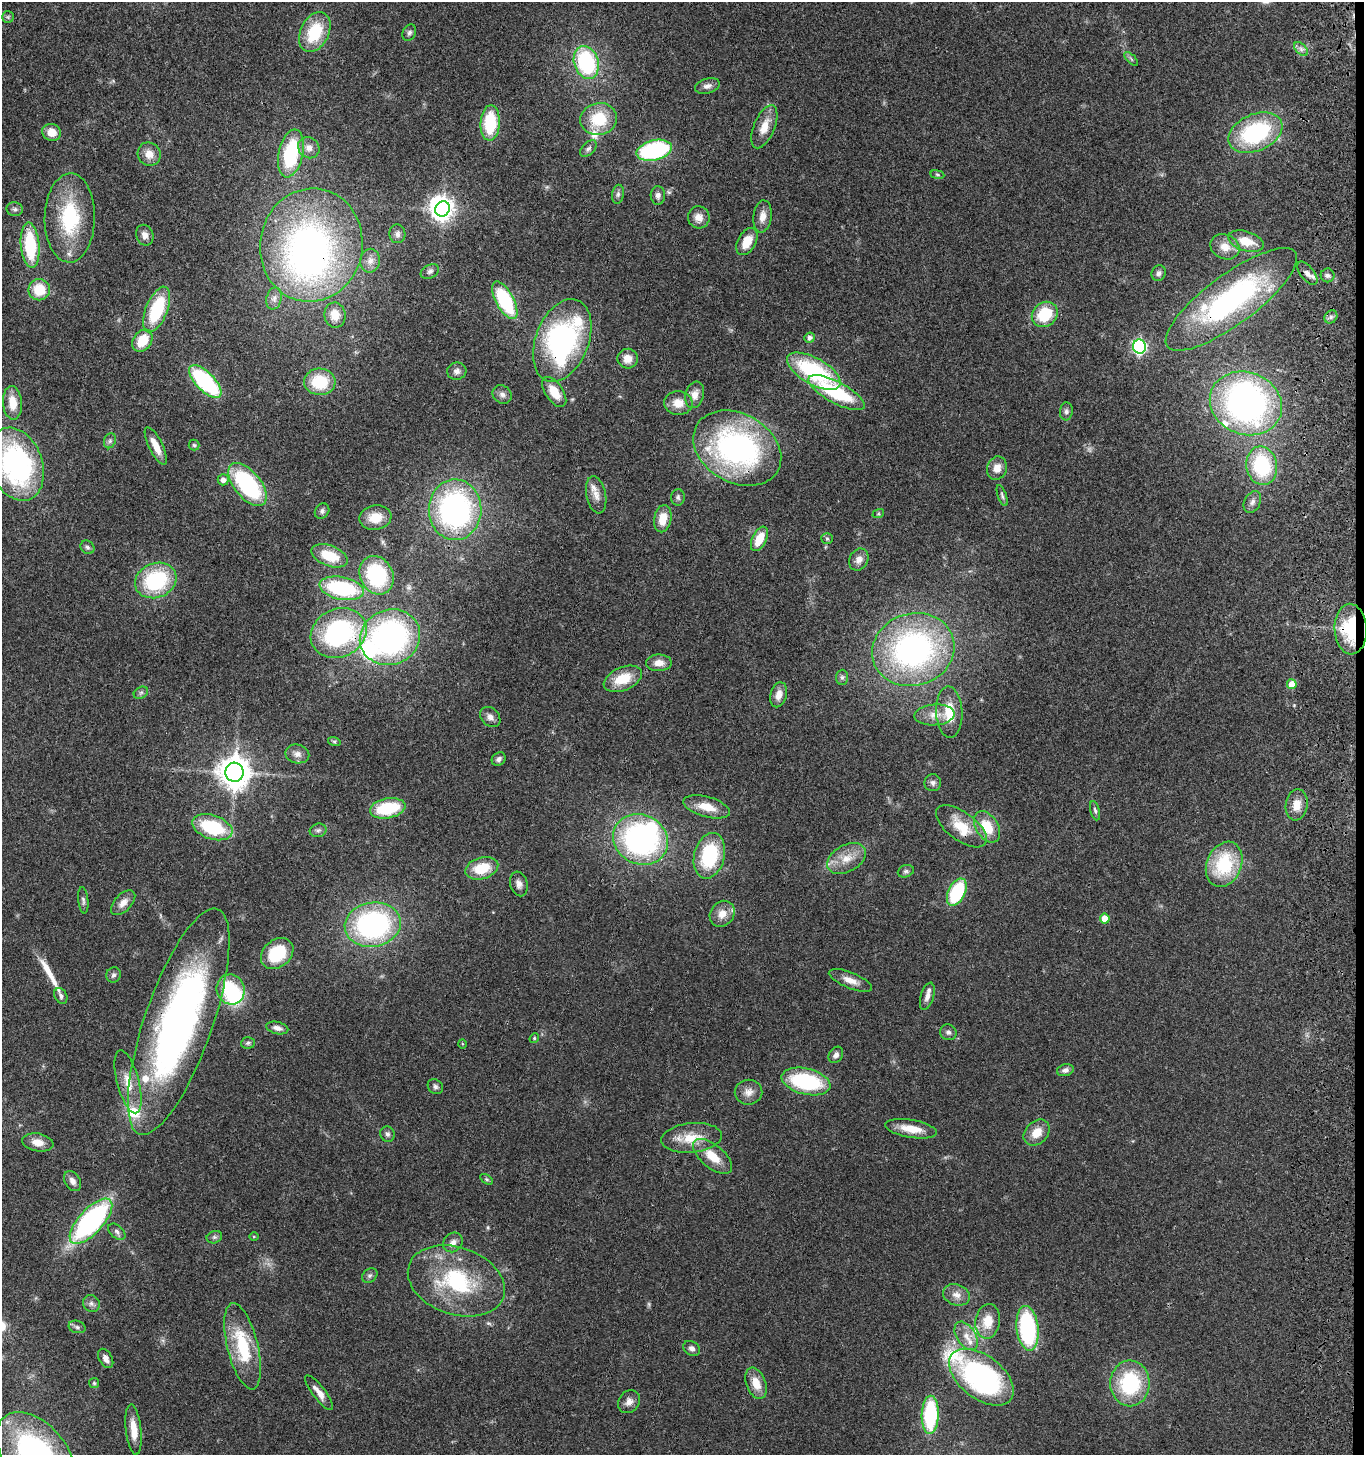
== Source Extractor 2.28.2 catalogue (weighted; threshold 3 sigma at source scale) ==
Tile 6 of 3 x 3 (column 3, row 2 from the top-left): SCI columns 2975-4336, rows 1612-3064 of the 4678 x 4675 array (HDU 1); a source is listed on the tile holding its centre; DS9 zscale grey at full resolution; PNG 1366 x 1457 px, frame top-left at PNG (2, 2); each listed source drawn as its Kron ellipse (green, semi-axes under 4 px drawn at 4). Shown black and unused: <1% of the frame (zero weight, under 3 of 4 exposures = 13% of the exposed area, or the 3 px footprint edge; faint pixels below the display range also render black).
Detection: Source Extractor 2.28.2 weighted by HDU 2 'WHT'; one run over the whole footprint, this tile lists its part. Background 0.119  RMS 0.0069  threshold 0.0312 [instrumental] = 3 sigma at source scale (4.5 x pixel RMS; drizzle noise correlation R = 1.50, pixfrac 1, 0.05/0.05 arcsec/px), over >= 5 px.
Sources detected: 195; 1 too faint to see at this stretch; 5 inside a brighter object's white glare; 1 long thin detection or spike segment (spike, bleed or trail) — neither listed nor drawn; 10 inside a brighter listed object's ellipse — not listed separately; the other 178 listed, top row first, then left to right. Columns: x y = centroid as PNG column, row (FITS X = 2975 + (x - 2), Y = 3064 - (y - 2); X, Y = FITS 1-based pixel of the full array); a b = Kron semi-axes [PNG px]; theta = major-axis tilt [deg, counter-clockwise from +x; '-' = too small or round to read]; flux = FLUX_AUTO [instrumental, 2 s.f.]
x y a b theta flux
8 17 6 6 - 1.2
315 32 21 14 63 31
409 33 8 6 63 1.9
1301 49 8 5 -45 2.2
1131 59 9 3 -45 1.2
586 62 17 12 -71 66
707 86 13 7 15 3.3
599 119 18 16 9 25
490 123 18 9 87 35
764 127 23 10 68 11
52 132 9 8 - 8.6
1255 133 28 18 24 74
309 148 11 10 - 4.8
588 149 10 6 46 2.2
654 150 18 10 14 85
291 153 24 12 78 51
149 154 12 11 - 6.8
937 175 7 3 -9 1
618 194 9 6 80 2.1
658 195 9 7 -88 2.9
15 209 8 7 - 2
442 209 8 7 - 500
762 216 16 9 82 6
699 217 11 11 - 6
70 218 44 25 89 53
397 234 9 8 - 3
145 235 10 8 -69 4.1
1246 241 18 9 -17 14
747 242 15 9 61 12
30 245 23 9 -85 42
311 245 57 51 80 280
1225 247 15 12 -23 8.3
370 261 12 10 81 5.3
430 271 10 6 26 2.3
1159 273 8 7 - 2.2
1307 273 14 7 -52 3.8
1328 275 7 7 - 2.3
39 290 10 10 - 19
274 298 11 7 76 3.3
1231 299 79 25 36 150
505 300 21 9 -62 58
157 309 24 11 68 42
1045 314 14 11 41 27
335 315 12 10 -82 9.4
1331 317 7 6 - 2.1
810 338 5 5 - 2.4
562 340 43 26 69 150
142 341 12 9 54 17
1139 347 7 6 - 140
628 359 10 10 - 7.1
457 371 9 8 - 3.3
814 371 30 13 -29 69
205 382 21 9 -45 76
320 382 16 13 -3 29
554 392 17 9 -56 13
837 393 31 10 -28 52
502 394 10 8 -40 3
695 395 13 9 76 6
12 403 17 9 -85 12
678 403 14 12 -6 9.1
1246 403 37 31 -22 230
1066 411 9 6 86 2.2
110 441 8 6 69 1.7
194 445 5 5 - 1.1
156 446 21 7 -64 9.4
737 448 47 34 -29 170
16 464 38 26 -69 130
1262 466 19 15 -79 53
997 468 12 10 72 6.4
223 480 5 5 - 3.5
247 484 25 13 -51 81
596 495 19 9 -78 5.8
1002 496 11 4 -71 1.6
678 497 8 7 - 1.7
1252 502 11 8 63 3.3
455 510 30 26 -89 170
322 511 8 6 53 2
878 514 6 4 18 0.88
375 518 16 12 10 13
663 519 14 8 79 12
827 538 6 5 - 1.2
759 539 13 7 64 14
87 547 7 6 - 1.6
330 556 19 10 -20 19
859 560 11 9 60 5
377 575 20 16 -63 54
156 580 21 17 22 58
342 588 22 11 -11 66
1351 629 25 16 -87 46
339 633 29 24 26 100
390 637 30 27 23 180
913 650 41 36 17 190
659 663 13 8 0 6.4
842 677 7 6 - 1.6
623 679 20 11 23 18
1292 684 5 5 - 10
141 693 8 5 30 1.6
779 695 13 8 74 5.9
949 712 26 13 -87 18
934 715 20 10 4 8.4
490 717 11 8 -43 3.8
334 741 6 4 -18 1
297 754 12 9 -13 4.2
499 759 7 6 - 2.2
234 772 9 9 - 1200
933 783 8 8 - 2.6
1297 805 15 11 81 8.8
707 807 24 10 -16 13
388 808 18 10 10 34
1095 811 10 4 -76 1.7
961 826 30 14 -36 18
212 827 21 12 -19 44
987 827 17 11 -58 17
318 830 8 6 14 1.9
640 839 28 24 -27 160
709 856 23 15 75 48
847 858 21 13 29 12
1224 864 23 17 67 43
482 868 17 10 17 20
906 871 8 6 19 1.7
519 884 12 8 -74 3.7
957 892 15 8 64 45
83 900 13 5 -83 2
123 903 15 8 46 5.3
722 914 14 11 52 8
1105 919 5 5 - 11
373 925 28 22 9 130
277 953 18 13 40 27
113 975 8 7 - 1.9
850 980 23 8 -22 6.8
231 989 15 14 - 38
61 996 8 6 -61 2.1
927 996 14 6 73 4.1
179 1022 119 34 71 320
277 1028 11 6 -14 3.6
948 1032 8 8 - 2.2
534 1038 5 4 - 0.88
248 1043 7 5 4 1.4
462 1044 4 3 - 0.62
836 1055 9 6 57 2.6
1065 1070 8 6 16 2.6
806 1081 25 13 -14 62
128 1082 32 11 -75 12
435 1087 8 6 -44 2.1
748 1092 14 12 8 5.9
911 1129 26 9 -9 12
1037 1133 15 11 45 10
387 1134 8 7 - 2.1
692 1138 30 14 6 18
38 1142 16 9 -9 6.6
713 1156 23 11 -40 15
486 1179 7 4 -32 1.1
72 1181 11 7 -57 3.8
91 1221 28 12 47 140
117 1232 10 6 -42 2.3
254 1236 4 3 - 0.64
214 1237 8 6 20 1.7
453 1242 10 9 - 4
370 1276 8 6 36 1.8
456 1281 50 33 -19 68
956 1295 14 10 -20 5.9
91 1304 9 8 - 2.6
988 1321 17 12 81 14
77 1327 8 6 -17 1.9
1028 1328 22 11 -83 83
966 1336 16 9 -57 7.4
243 1346 44 15 -76 40
692 1348 9 7 -35 3.2
106 1358 10 6 -60 4
981 1377 37 21 -37 160
94 1383 5 5 - 1.1
756 1383 16 9 -70 10
1130 1383 23 19 -89 53
319 1393 21 6 -53 6
629 1402 12 10 52 4.6
930 1415 19 8 88 57
134 1430 25 7 -84 10
35 1454 48 30 -50 160
Overlapping masked pixels (flux is a lower limit): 7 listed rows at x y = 311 245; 1231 299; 562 340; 737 448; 1351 629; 339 633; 179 1022
Isophote crosses this tile's border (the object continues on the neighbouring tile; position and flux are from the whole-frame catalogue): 2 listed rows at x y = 16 464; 35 1454